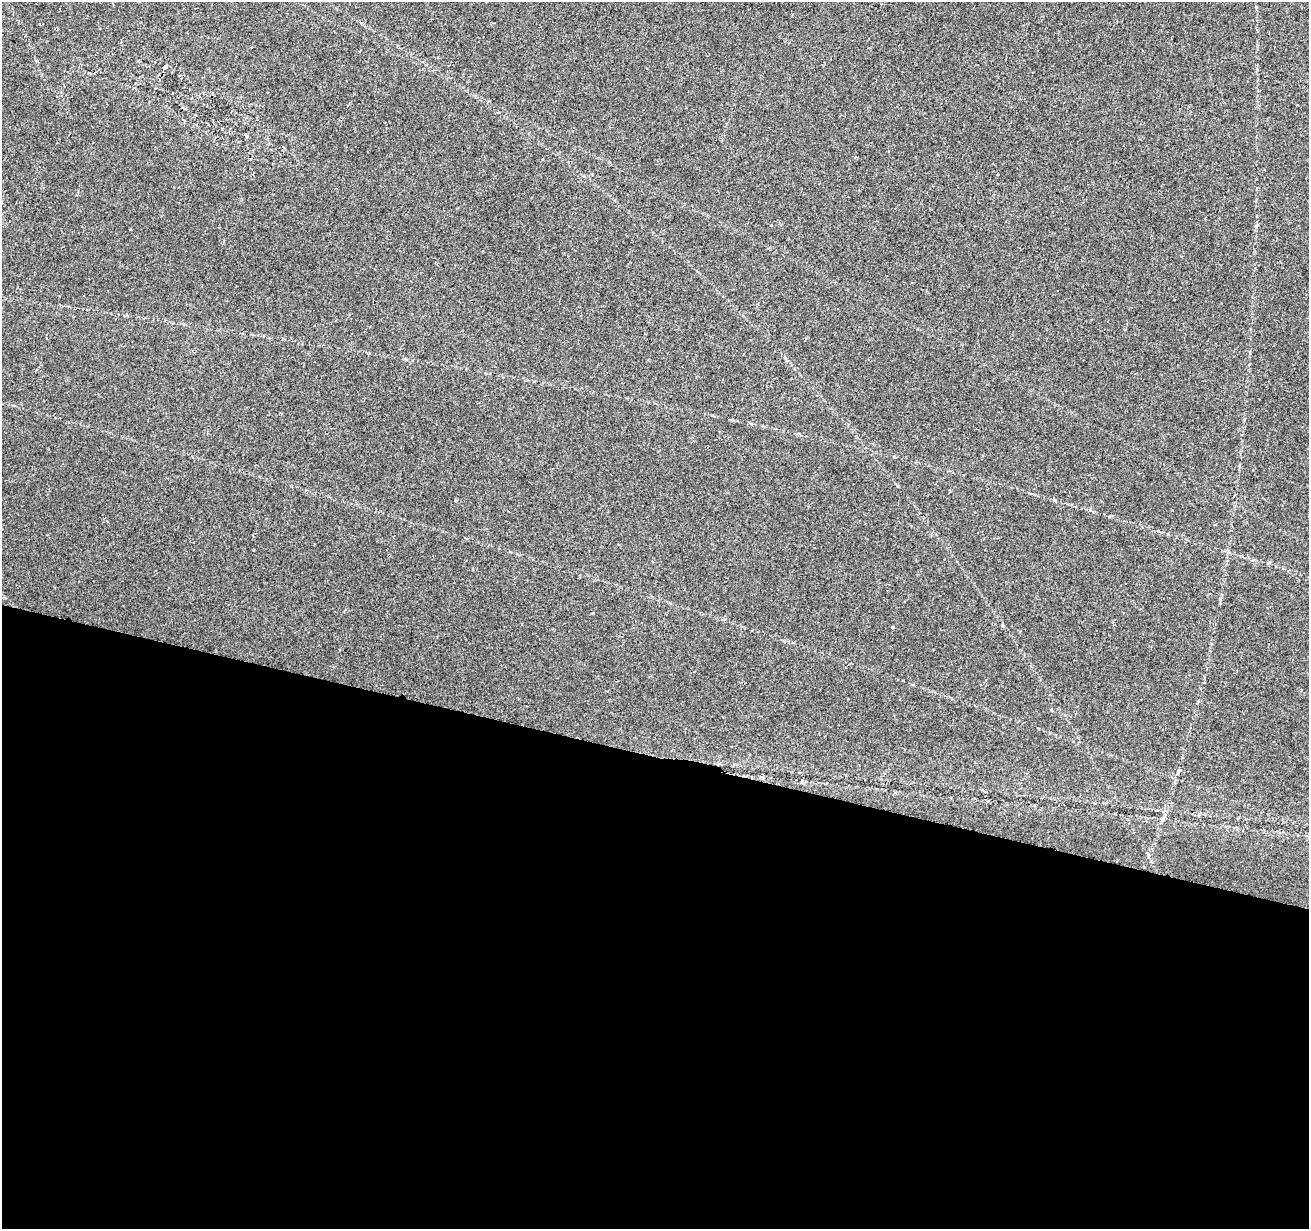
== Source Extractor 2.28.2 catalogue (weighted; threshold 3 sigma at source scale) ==
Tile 14 of 4 x 4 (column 2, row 4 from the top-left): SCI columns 1316-2622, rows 287-1513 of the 5255 x 5425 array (HDU 1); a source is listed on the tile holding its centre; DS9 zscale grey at full resolution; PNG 1311 x 1231 px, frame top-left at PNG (2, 2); no overlay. Shown black and unused: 38% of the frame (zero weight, under 2 of 3 exposures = <1% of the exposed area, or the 3 px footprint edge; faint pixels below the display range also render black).
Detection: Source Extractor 2.28.2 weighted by HDU 2 'WHT'; one run over the whole footprint, this tile lists its part. Background 0.0227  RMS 0.0036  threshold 0.0163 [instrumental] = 3 sigma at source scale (4.5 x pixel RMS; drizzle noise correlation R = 1.50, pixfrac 1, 0.0396/0.0396 arcsec/px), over >= 5 px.
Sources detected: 5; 1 cosmic-ray / hot-pixel residue — not listed; the other 4 listed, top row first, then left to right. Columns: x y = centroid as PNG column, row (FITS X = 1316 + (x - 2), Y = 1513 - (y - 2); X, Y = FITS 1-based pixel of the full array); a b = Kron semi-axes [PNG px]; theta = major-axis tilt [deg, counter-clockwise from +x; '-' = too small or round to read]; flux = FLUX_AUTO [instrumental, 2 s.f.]
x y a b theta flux
164 67 4 4 - 1.3
998 174 2 2 - 0.33
456 501 4 3 - 0.37
893 627 3 3 - 0.37